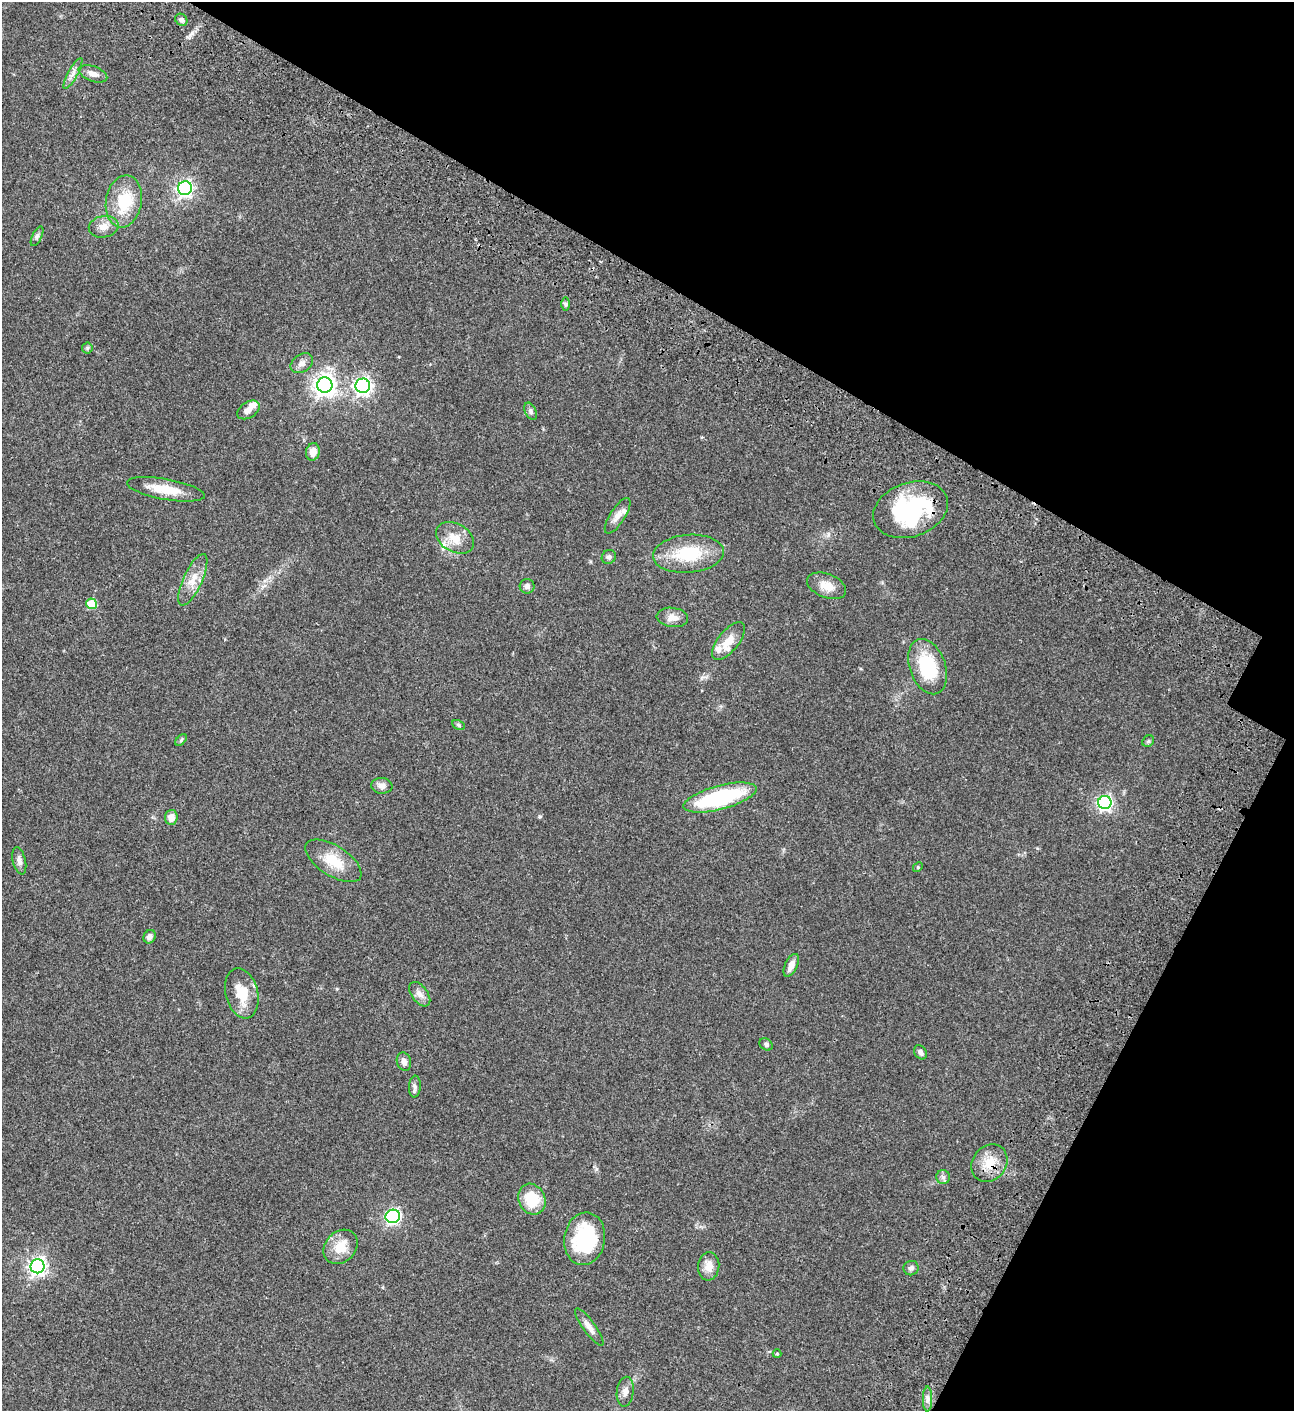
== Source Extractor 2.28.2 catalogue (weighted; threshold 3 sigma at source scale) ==
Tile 8 of 4 x 4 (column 4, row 2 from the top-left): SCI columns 4382-5673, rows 3023-4431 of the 6049 x 6047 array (HDU 1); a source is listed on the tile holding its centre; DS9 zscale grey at full resolution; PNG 1296 x 1413 px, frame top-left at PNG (2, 2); each listed source drawn as its Kron ellipse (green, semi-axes under 4 px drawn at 4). Shown black and unused: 27% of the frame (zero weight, under 3 of 4 exposures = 13% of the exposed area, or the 3 px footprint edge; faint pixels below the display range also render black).
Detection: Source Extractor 2.28.2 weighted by HDU 2 'WHT'; one run over the whole footprint, this tile lists its part. Background 0.0655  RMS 0.0059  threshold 0.0266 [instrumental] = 3 sigma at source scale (4.5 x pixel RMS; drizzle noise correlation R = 1.50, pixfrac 1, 0.05/0.05 arcsec/px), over >= 5 px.
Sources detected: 64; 1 cosmic-ray / hot-pixel residue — neither listed nor drawn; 4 inside a brighter listed object's ellipse — not listed separately; the other 59 listed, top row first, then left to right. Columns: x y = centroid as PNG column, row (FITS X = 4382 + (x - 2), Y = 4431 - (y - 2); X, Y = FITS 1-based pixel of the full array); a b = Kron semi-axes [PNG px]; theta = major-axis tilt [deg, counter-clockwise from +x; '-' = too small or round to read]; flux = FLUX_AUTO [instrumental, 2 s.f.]
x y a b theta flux
181 20 6 5 - 1.7
73 73 17 5 61 3
93 74 15 7 -20 3.6
185 188 7 7 - 160
124 201 26 18 80 21
104 227 15 10 12 4.8
37 236 11 4 64 1.3
565 304 7 4 90 0.99
87 348 5 5 - 0.81
302 363 12 8 34 2.8
325 385 7 7 - 360
363 386 7 7 - 200
248 410 12 8 32 3.4
531 411 9 5 -64 1.4
313 452 9 7 75 4.5
166 489 39 10 -10 13
910 510 38 27 19 63
618 516 20 7 57 4.7
455 538 20 14 -30 9
688 554 35 19 5 26
609 557 7 6 - 1.6
193 580 28 9 66 8
527 586 7 7 - 2.2
827 586 20 12 -21 7.2
91 604 5 5 - 19
672 617 15 9 -6 4.7
728 641 23 10 51 7.6
928 667 29 18 -70 31
458 725 7 4 -27 0.88
181 740 7 4 46 0.77
1148 741 6 5 - 0.87
382 786 10 8 -5 3
720 797 38 12 15 52
1105 803 6 6 - 130
171 817 7 6 - 4.4
19 861 14 6 -77 2.2
333 861 32 15 -32 14
918 867 5 4 - 0.61
150 937 7 5 59 2.4
791 965 12 6 65 4.2
242 993 25 16 -76 14
420 994 14 8 -53 3.3
766 1044 7 5 -34 1.3
920 1052 7 6 - 1.8
404 1062 9 7 -74 2.4
415 1087 11 6 85 1.9
989 1163 20 17 52 11
943 1177 7 7 - 1.5
532 1199 16 13 -62 17
393 1216 7 6 - 120
585 1239 26 20 81 40
341 1247 19 15 46 11
37 1266 7 7 - 220
709 1266 14 10 84 5.5
911 1268 8 7 - 1.8
589 1327 22 6 -53 3.9
777 1354 4 4 - 0.5
625 1392 15 8 84 3.5
928 1399 12 4 90 2.2
Overlapping masked pixels (flux is a lower limit): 2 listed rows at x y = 910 510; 989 1163
Unlisted compact peaks at least as high as the median listed source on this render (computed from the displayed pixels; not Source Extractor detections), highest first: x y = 192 33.